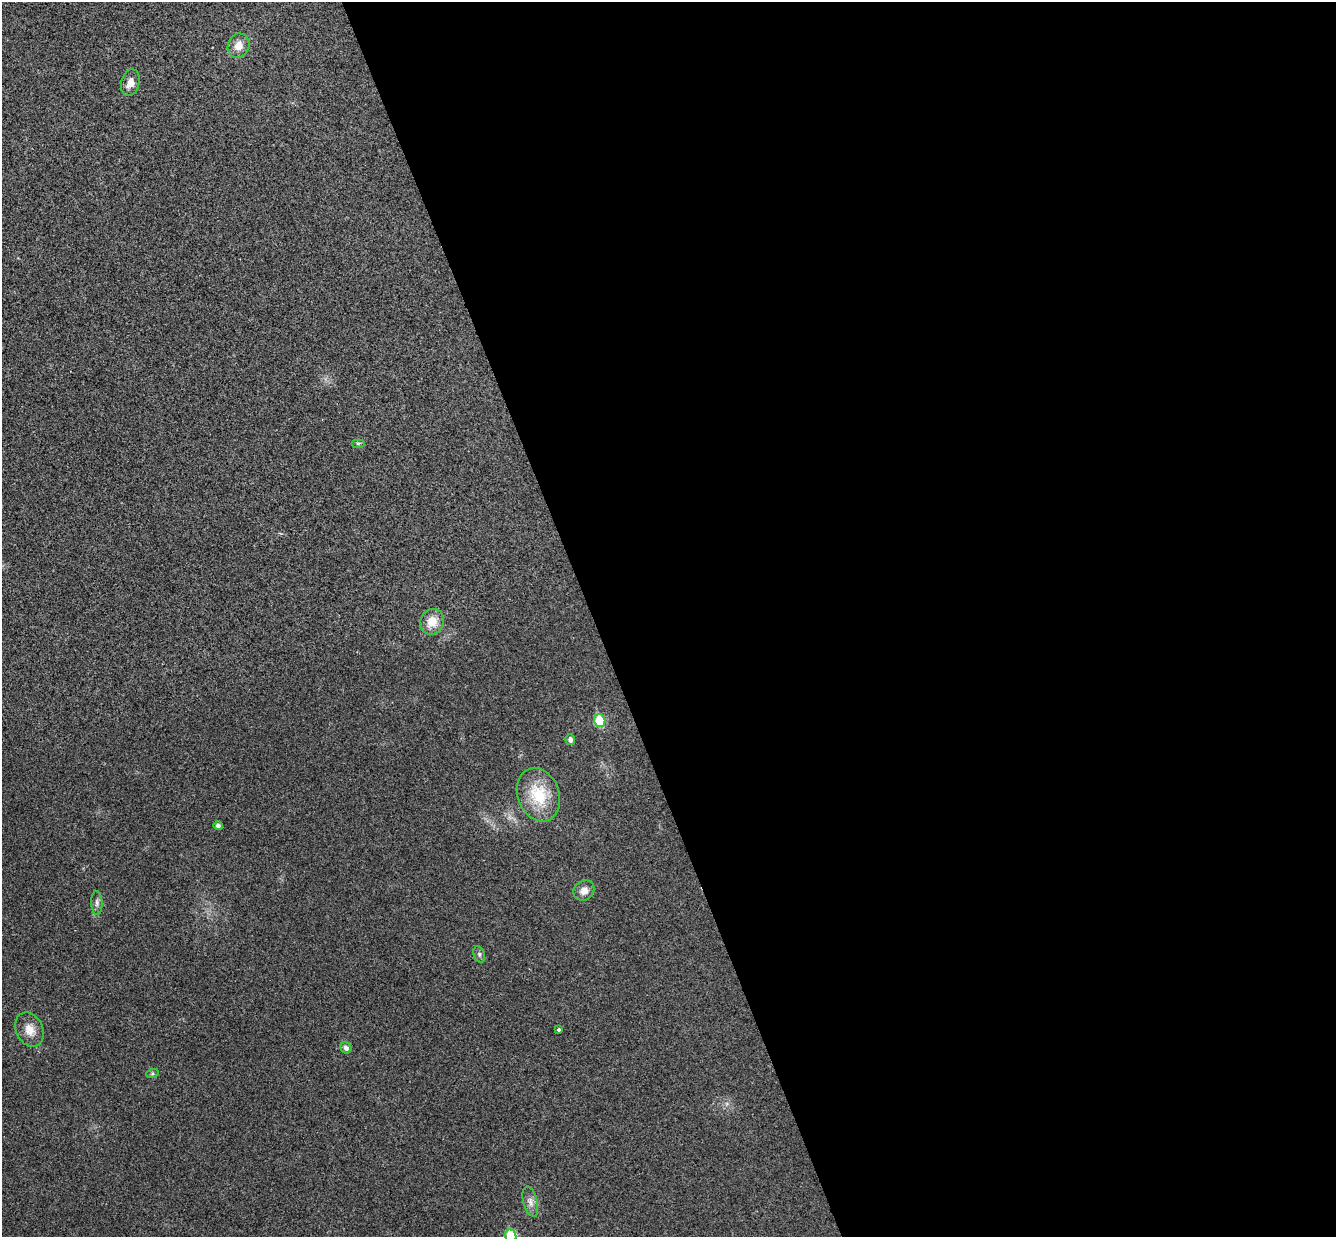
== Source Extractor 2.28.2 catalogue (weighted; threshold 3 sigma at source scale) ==
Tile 8 of 4 x 4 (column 4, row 2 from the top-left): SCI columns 4060-5393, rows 2641-3875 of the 5452 x 5404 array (HDU 1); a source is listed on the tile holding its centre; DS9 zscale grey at full resolution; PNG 1338 x 1239 px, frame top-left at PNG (2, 2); each listed source drawn as its Kron ellipse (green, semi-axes under 4 px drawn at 4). Shown black and unused: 56% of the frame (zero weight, under 3 of 4 exposures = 6% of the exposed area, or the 3 px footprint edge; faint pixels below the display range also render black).
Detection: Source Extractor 2.28.2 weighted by HDU 2 'WHT'; one run over the whole footprint, this tile lists its part. Background 0.0357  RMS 0.0062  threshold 0.0277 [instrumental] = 3 sigma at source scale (4.5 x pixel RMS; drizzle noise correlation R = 1.50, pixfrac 1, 0.05/0.05 arcsec/px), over >= 5 px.
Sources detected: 17; all 17 listed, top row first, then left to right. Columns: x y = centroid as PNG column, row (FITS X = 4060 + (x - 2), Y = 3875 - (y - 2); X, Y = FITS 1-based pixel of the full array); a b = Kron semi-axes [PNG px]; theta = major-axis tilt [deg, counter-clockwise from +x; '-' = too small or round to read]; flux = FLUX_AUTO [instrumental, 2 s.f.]
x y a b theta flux
239 46 12 10 63 6.2
130 83 14 9 75 5.1
358 443 7 4 0 1.1
432 622 13 11 67 9.2
600 721 6 5 - 27
570 739 5 4 - 2.3
538 795 27 21 -69 24
218 826 5 4 - 1.9
584 891 11 9 39 4.5
97 903 12 5 -89 2.2
479 954 8 5 -73 1.5
29 1030 18 13 -66 7.1
558 1030 4 3 - 1
346 1048 6 5 - 2.2
152 1074 6 4 19 0.85
530 1202 16 7 -75 3.6
511 1236 6 5 - 32
Isophote crosses this tile's border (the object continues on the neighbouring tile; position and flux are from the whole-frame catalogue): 1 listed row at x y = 511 1236